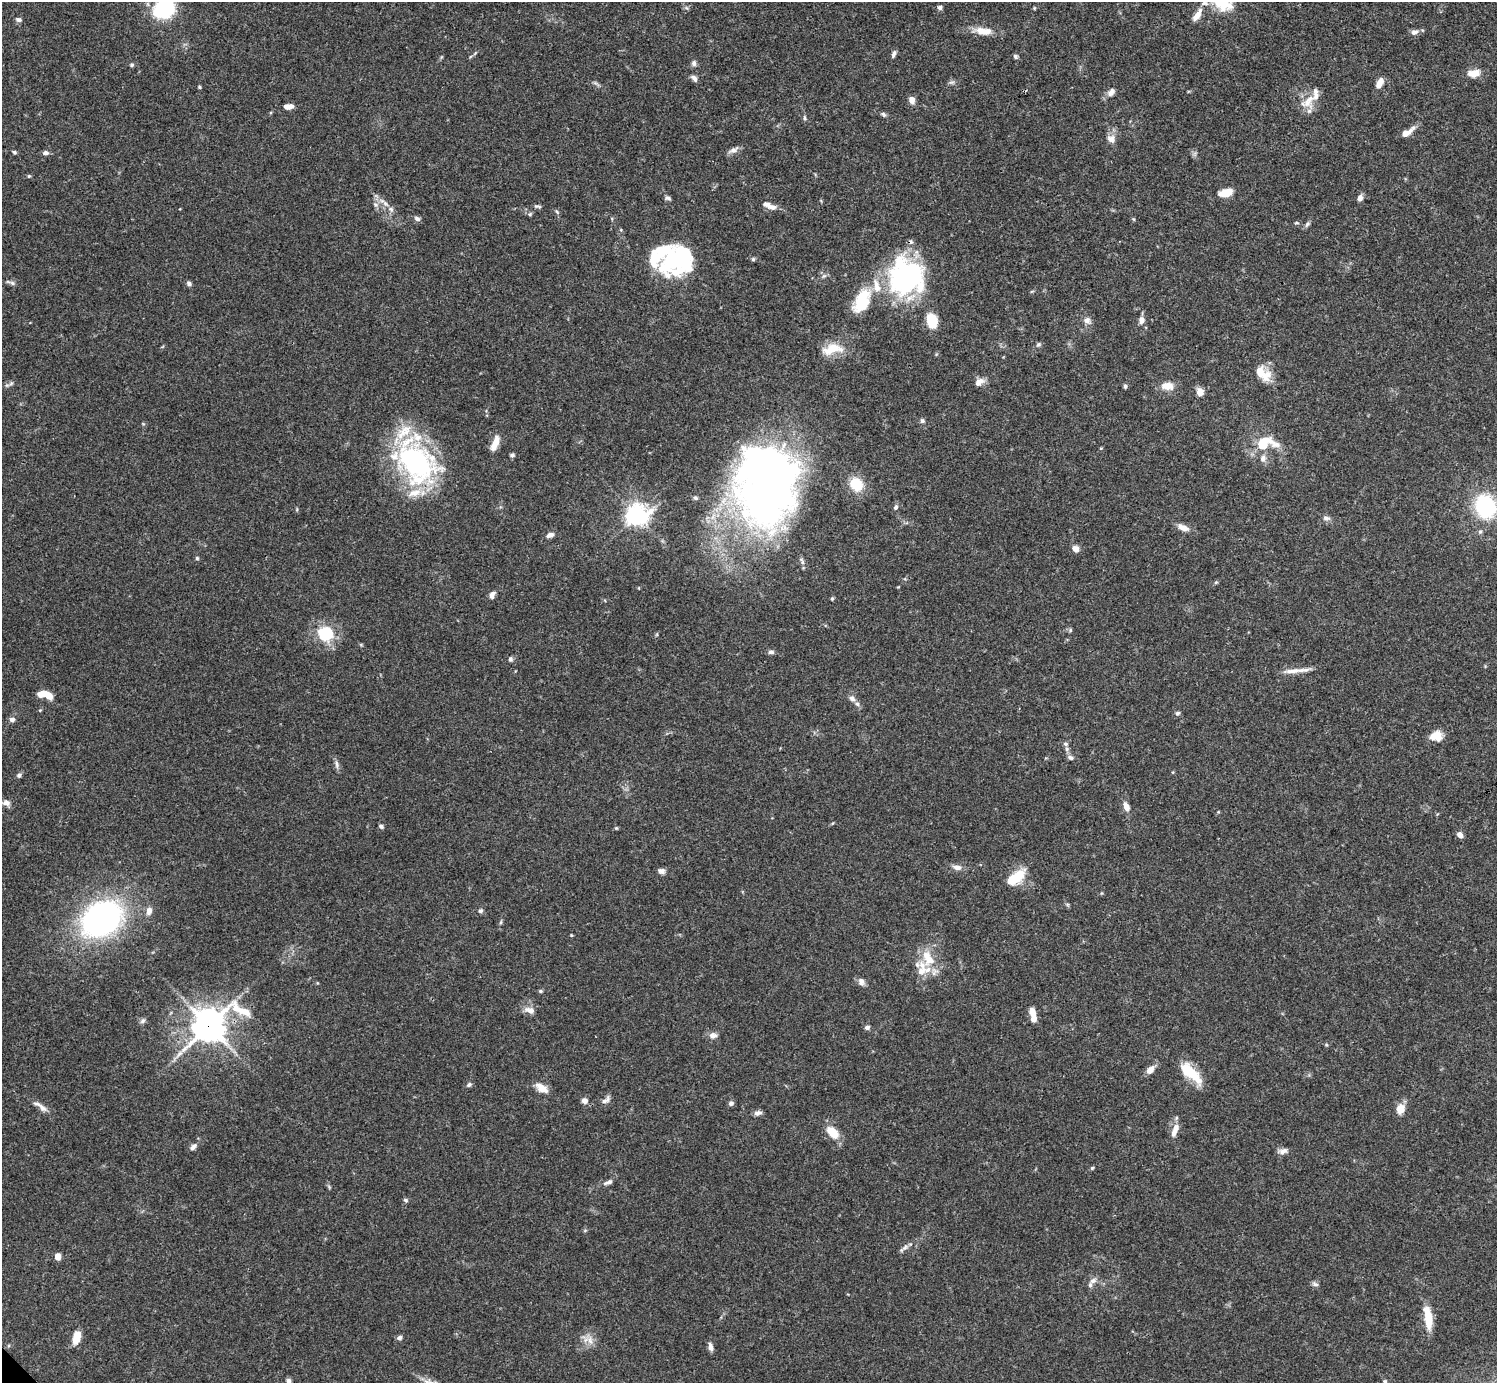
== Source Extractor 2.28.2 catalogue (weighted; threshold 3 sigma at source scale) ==
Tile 10 of 4 x 4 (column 2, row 3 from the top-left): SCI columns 1495-2989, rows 1539-2919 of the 5982 x 5981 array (HDU 1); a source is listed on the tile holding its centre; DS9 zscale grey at full resolution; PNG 1499 x 1385 px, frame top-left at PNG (2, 2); no overlay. Shown black and unused: <1% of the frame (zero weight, under 3 of 4 exposures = <1% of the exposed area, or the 3 px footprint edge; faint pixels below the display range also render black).
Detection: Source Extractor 2.28.2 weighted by HDU 2 'WHT'; one run over the whole footprint, this tile lists its part. Background 0.0692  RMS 0.0032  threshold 0.0144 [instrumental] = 3 sigma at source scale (4.5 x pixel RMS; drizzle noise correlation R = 1.50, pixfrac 1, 0.05/0.05 arcsec/px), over >= 5 px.
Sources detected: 173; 3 inside a brighter object's white glare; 1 cosmic-ray / hot-pixel residue — not listed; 22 inside a brighter listed object's ellipse — not listed separately; the other 147 listed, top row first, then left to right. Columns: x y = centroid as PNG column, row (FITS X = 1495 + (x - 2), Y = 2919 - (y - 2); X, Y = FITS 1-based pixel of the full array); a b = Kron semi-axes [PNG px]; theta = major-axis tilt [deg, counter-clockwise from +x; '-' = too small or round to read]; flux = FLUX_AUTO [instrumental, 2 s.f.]
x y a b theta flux
940 7 6 5 - 0.87
164 8 14 11 43 41
687 8 6 4 -70 0.49
1197 15 17 7 58 3.1
19 20 7 5 -12 0.91
980 30 17 11 1 3.6
1414 32 11 7 19 1.3
894 54 10 5 70 0.92
1016 56 6 5 - 0.69
694 63 7 6 - 1
132 65 5 5 - 0.54
1474 73 14 8 8 3.9
694 78 10 6 -50 1.1
952 82 9 4 0 0.74
1379 83 11 6 63 3.1
199 87 5 4 - 0.35
1111 92 10 7 52 1.8
912 100 8 6 -74 2
1308 101 25 17 50 5.5
288 106 10 6 4 2.4
883 114 8 6 -34 0.7
804 118 7 3 -82 0.5
1407 132 18 6 34 2.9
1111 139 12 10 -22 2.2
733 150 14 7 27 1.6
14 152 5 4 - 0.56
45 153 8 5 6 1
29 176 5 4 - 0.36
1226 193 15 8 17 4.7
668 198 7 5 -21 0.79
1360 198 8 6 69 1.5
385 203 10 6 -49 1.6
537 206 10 4 -13 0.64
772 207 12 7 -7 1.7
557 212 8 4 -54 0.51
530 214 6 4 45 0.41
417 219 8 6 -26 0.97
1133 219 6 3 -70 0.33
1297 223 6 3 0 0.37
1307 224 9 5 52 0.77
655 257 24 16 -78 9.8
684 259 27 17 -83 21
753 259 5 5 - 0.48
824 276 7 5 42 0.76
906 277 40 39 - 56
12 283 10 5 -25 0.85
189 283 6 5 - 0.88
1032 291 6 3 19 0.33
862 301 34 19 63 13
1087 320 10 8 -7 1.6
1141 320 9 7 84 1.6
932 321 12 8 -77 10
1038 345 7 6 - 0.69
832 349 29 13 11 6.9
1265 375 17 16 - 5.1
979 382 12 8 34 2.2
11 383 6 6 - 0.71
1125 386 6 5 - 0.61
1167 386 15 9 -1 4
1200 392 6 6 - 3.5
922 421 6 6 - 0.67
1264 441 32 13 -13 8.8
495 443 17 7 67 3.9
512 455 5 4 - 0.72
1263 458 10 8 72 1.6
416 462 56 38 -50 60
765 483 88 62 87 230
856 484 17 14 -57 8
695 498 6 5 - 0.57
1485 506 18 16 -67 33
896 507 7 5 64 0.85
636 515 9 7 18 180
1326 518 10 7 -6 1.1
1183 527 16 7 -24 2.5
1480 532 6 5 - 0.61
550 535 10 6 22 1.5
1075 548 9 7 -30 1.8
197 558 5 5 - 0.49
1216 582 6 3 19 0.41
492 595 8 6 71 1.5
832 599 5 4 - 0.42
1070 630 6 5 - 0.49
325 633 18 17 - 14
771 652 7 6 - 0.95
510 659 6 6 - 0.73
1293 671 30 6 8 3.3
42 694 10 6 13 3.8
852 699 9 7 -25 1.2
1177 713 7 5 15 0.68
12 719 7 6 - 1.2
1436 736 13 11 8 4.1
1067 749 7 6 - 0.84
1071 757 8 6 -16 1
337 764 11 5 -84 1.1
19 775 7 5 51 0.83
6 803 10 8 -19 1.7
1126 807 11 6 -65 2.5
381 826 6 5 - 0.72
616 828 4 4 - 0.34
1460 835 7 5 -56 1.6
957 867 12 6 -10 1.8
661 871 9 7 -15 1.2
1019 875 18 11 65 6.8
1067 904 6 4 -18 0.43
149 911 9 6 72 1.9
480 911 6 5 - 0.77
101 919 31 24 30 120
501 922 6 4 71 0.43
571 935 5 3 - 0.26
921 971 25 18 7 7
861 982 10 9 - 1.4
540 991 5 4 - 0.49
530 1010 15 8 -17 2.3
1032 1012 10 7 -77 2.9
143 1021 8 6 41 0.83
209 1025 15 11 31 510
867 1027 5 5 - 1.1
713 1035 10 8 -6 1.7
1150 1070 10 6 45 2.7
1190 1073 31 11 -44 9.7
469 1085 8 5 37 0.71
540 1086 15 9 -21 2.5
606 1100 14 6 37 1.4
585 1101 8 7 - 1.6
731 1103 7 6 - 0.78
41 1106 25 6 -35 2.3
1400 1109 10 8 71 4
758 1113 10 6 10 1.2
1175 1131 19 7 69 2.9
833 1132 15 9 -45 6.3
193 1147 11 6 43 1.3
1283 1151 12 7 11 1.6
1092 1168 5 4 - 0.4
608 1182 15 6 22 1.3
329 1187 6 4 -57 0.43
406 1200 6 5 - 0.58
905 1247 12 5 37 1.2
58 1257 6 5 - 3.3
1093 1281 10 7 24 1.4
1315 1284 10 5 -27 0.8
1428 1318 30 9 -83 6.5
76 1337 14 7 77 5
399 1337 6 5 - 1
590 1340 14 8 -60 2.7
710 1347 11 6 -79 1.4
288 1381 8 6 -71 1.4
1385 1382 7 6 - 0.72
Overlapping masked pixels (flux is a lower limit): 1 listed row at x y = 209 1025
Isophote crosses this tile's border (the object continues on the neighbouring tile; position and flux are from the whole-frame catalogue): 4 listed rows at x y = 164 8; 1485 506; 288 1381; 1385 1382